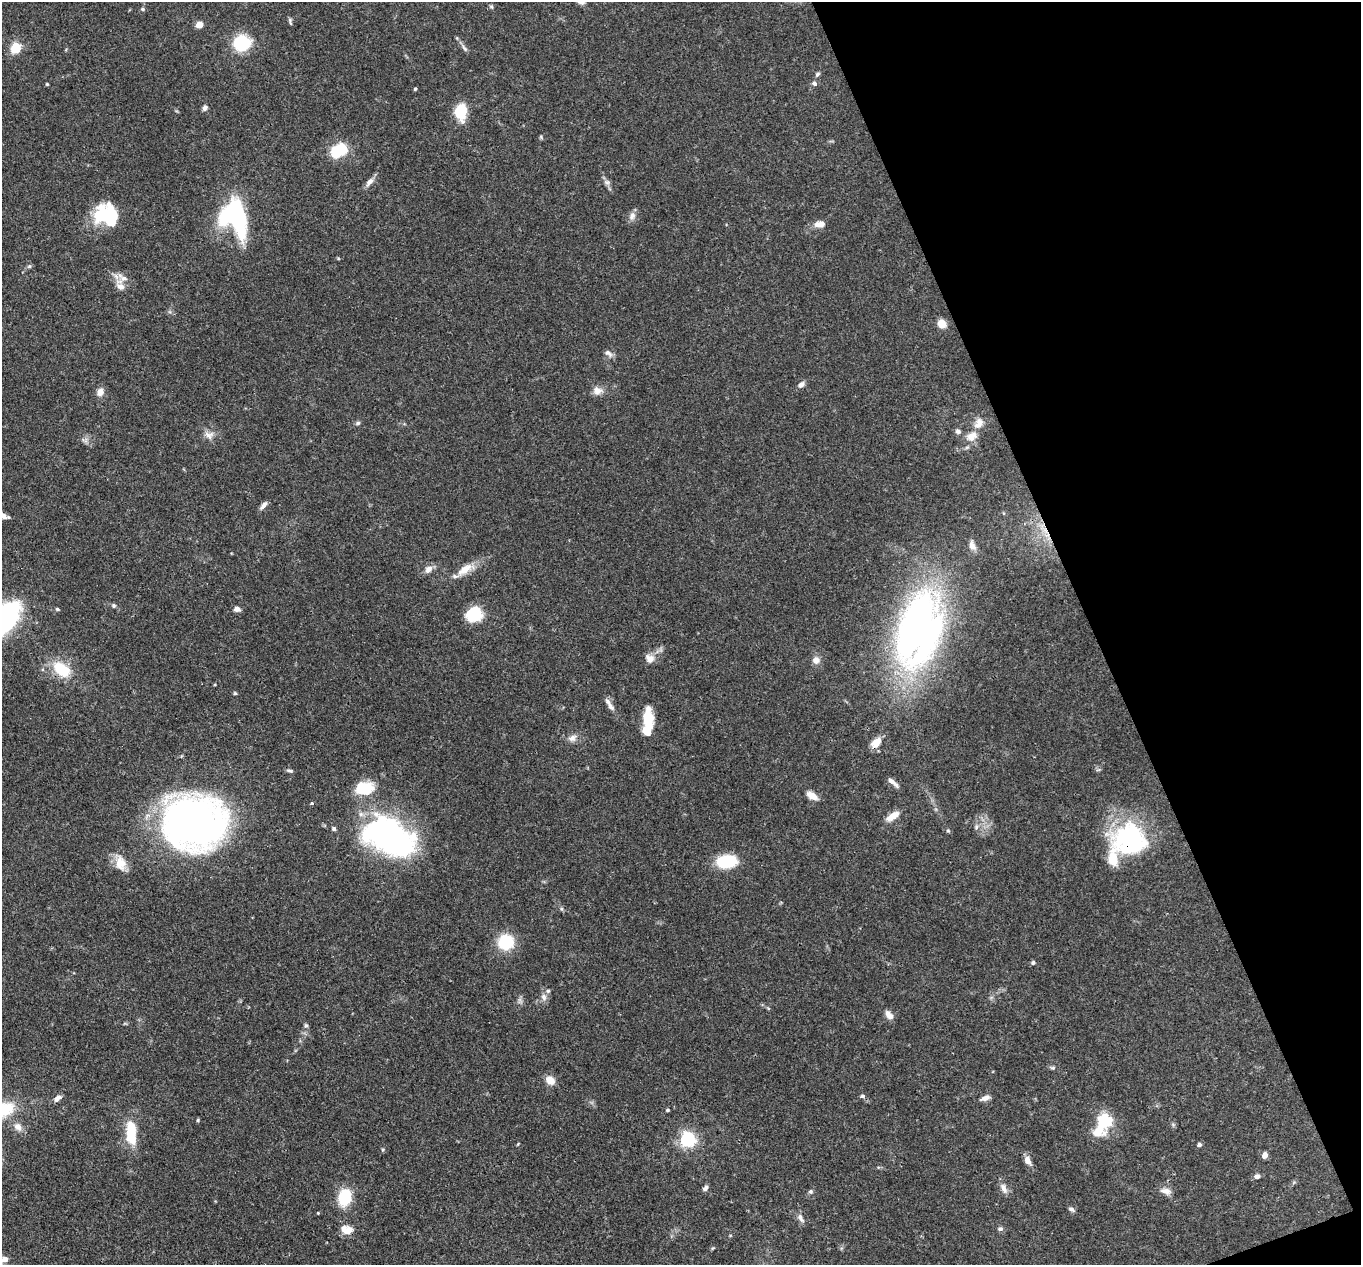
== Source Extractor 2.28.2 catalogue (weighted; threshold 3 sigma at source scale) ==
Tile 12 of 4 x 4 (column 4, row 3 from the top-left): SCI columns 4176-5534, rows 1600-2862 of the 5639 x 5584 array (HDU 1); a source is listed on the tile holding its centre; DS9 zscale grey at full resolution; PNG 1363 x 1267 px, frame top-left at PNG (2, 2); no overlay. Shown black and unused: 20% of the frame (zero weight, under 3 of 4 exposures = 8% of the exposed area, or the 3 px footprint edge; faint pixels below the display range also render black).
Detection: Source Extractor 2.28.2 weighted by HDU 2 'WHT'; one run over the whole footprint, this tile lists its part. Background 0.0914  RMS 0.0038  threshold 0.0172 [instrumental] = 3 sigma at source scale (4.5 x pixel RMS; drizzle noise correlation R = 1.50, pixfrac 1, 0.05/0.05 arcsec/px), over >= 5 px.
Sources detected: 110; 1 too faint to see at this stretch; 5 inside a brighter object's white glare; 1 cosmic-ray / hot-pixel residue — not listed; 4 inside a brighter listed object's ellipse — not listed separately; the other 99 listed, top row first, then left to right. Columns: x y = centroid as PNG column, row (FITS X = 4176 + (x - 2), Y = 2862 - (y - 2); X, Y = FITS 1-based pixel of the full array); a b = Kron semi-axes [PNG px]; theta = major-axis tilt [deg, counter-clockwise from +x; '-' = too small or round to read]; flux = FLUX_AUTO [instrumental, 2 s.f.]
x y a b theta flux
491 7 6 4 -30 0.58
143 9 5 5 - 0.56
290 21 11 4 -78 0.74
199 25 6 6 - 3.5
241 43 12 10 10 26
16 48 12 10 65 6.6
464 48 13 5 -49 1.3
817 74 6 5 - 0.72
47 84 4 3 - 0.36
814 84 6 5 - 0.97
415 89 4 4 - 0.46
205 108 7 6 - 1.2
461 111 14 10 90 14
541 137 6 4 -47 0.48
338 150 15 10 32 19
370 182 13 7 47 2
607 182 9 7 -53 1.4
102 216 24 21 68 16
632 216 12 8 70 2.1
238 217 51 17 -78 32
820 224 13 8 6 3.1
29 266 6 5 - 0.66
122 278 16 14 -12 3.8
942 324 10 8 -41 3.9
608 353 12 6 -32 1.5
801 385 9 7 35 1.6
597 391 13 10 -1 2.9
100 392 10 8 55 2.6
358 423 6 5 - 0.8
958 431 7 6 - 1.2
209 435 14 10 -11 2.7
972 436 16 12 34 5
264 505 11 5 50 1.6
3 516 12 6 -37 1.8
972 546 14 8 -69 2.2
428 569 11 8 37 2.3
465 569 26 10 32 6.2
114 605 6 6 - 0.64
57 609 5 4 - 0.52
237 609 9 6 -16 1.5
474 614 16 13 39 14
5 618 32 17 51 81
918 630 71 39 75 210
650 658 13 11 -38 2.7
816 660 10 10 - 2.4
62 669 20 13 -39 13
235 693 5 4 - 0.46
610 706 17 7 -59 2.3
648 710 19 9 -71 3.3
647 730 22 10 67 7
572 738 12 9 23 2.2
876 743 16 9 48 4.1
290 771 8 4 -22 0.77
893 782 16 5 -41 1.8
365 788 21 14 11 12
812 796 11 6 -35 4.5
312 803 4 3 - 0.67
892 816 17 7 33 4.4
194 822 56 49 -9 200
976 827 7 5 78 0.99
334 828 5 5 - 0.82
948 831 6 4 -1 0.51
1131 836 42 29 -20 46
389 837 54 30 -27 110
726 862 16 10 6 21
121 863 22 13 -73 5.9
562 909 6 4 -71 0.58
506 942 11 11 - 23
1033 962 5 5 - 0.79
544 997 10 7 -68 1.7
889 1015 12 7 -54 2.6
306 1025 7 5 -90 0.81
1053 1068 6 5 - 0.61
550 1080 9 7 -40 4.9
862 1096 6 5 - 0.75
58 1098 11 6 37 1.9
985 1098 11 5 18 2.2
667 1110 5 4 - 0.6
198 1120 5 4 - 0.44
1104 1122 25 20 76 13
1173 1124 7 4 -19 0.56
18 1127 12 9 -42 2.8
131 1134 29 11 -89 14
688 1139 6 6 - 110
1199 1145 6 5 - 0.83
382 1150 5 3 - 0.44
1265 1155 6 5 - 2.3
1028 1160 12 7 -65 2.5
1257 1176 7 6 - 1.4
705 1188 8 5 56 1.1
1004 1188 16 7 -66 2.4
810 1191 6 6 - 0.72
1166 1191 15 8 -13 2.5
344 1197 14 10 77 17
1071 1209 8 5 -34 1.1
801 1218 14 6 -61 1.6
1000 1229 7 6 - 0.96
347 1230 15 10 -10 3.8
3 1260 16 8 17 3.1
Overlapping masked pixels (flux is a lower limit): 3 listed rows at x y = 918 630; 876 743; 1131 836
Isophote crosses this tile's border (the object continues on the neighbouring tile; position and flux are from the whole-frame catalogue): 3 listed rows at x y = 3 516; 5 618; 3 1260